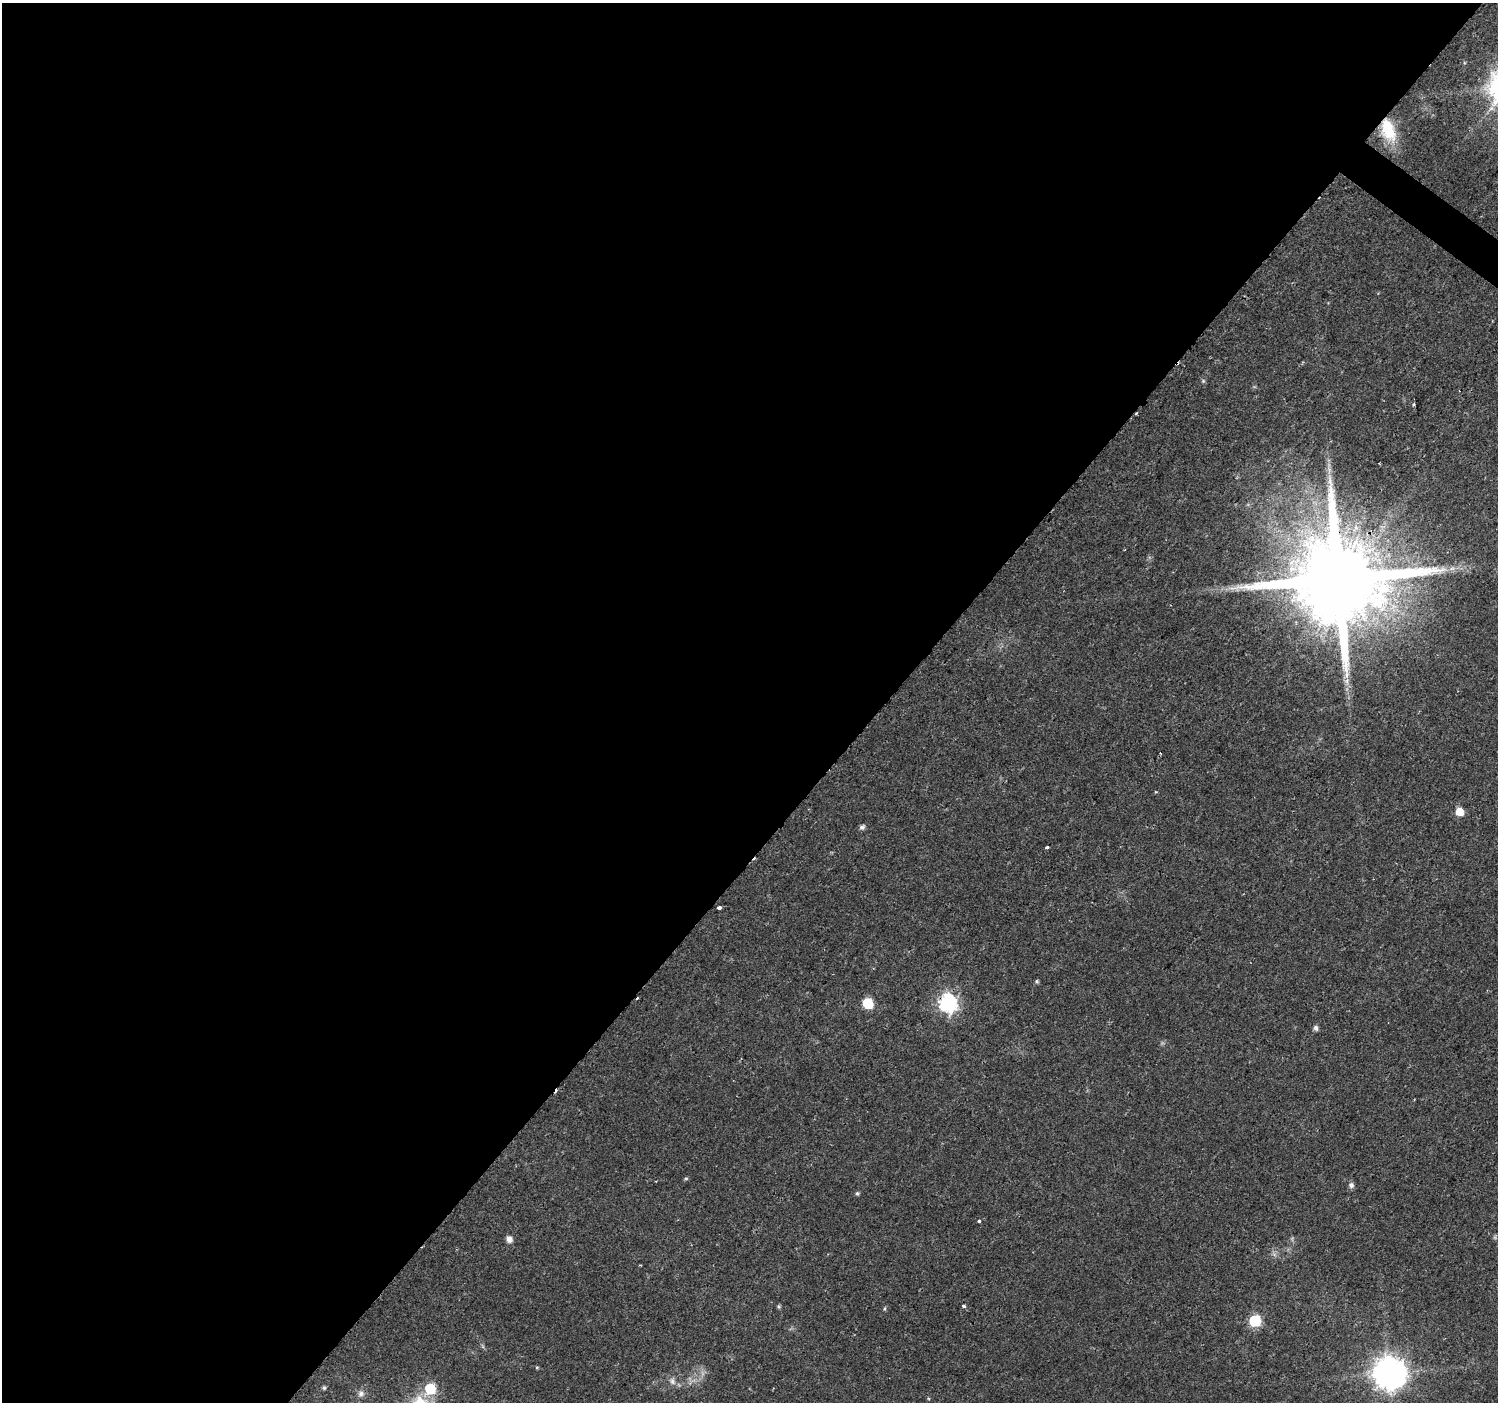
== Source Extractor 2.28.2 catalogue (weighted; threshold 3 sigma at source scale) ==
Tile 5 of 4 x 4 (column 1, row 2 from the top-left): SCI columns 1-1496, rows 2977-4376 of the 5992 x 6024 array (HDU 1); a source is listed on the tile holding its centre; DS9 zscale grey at full resolution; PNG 1500 x 1404 px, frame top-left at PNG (2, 3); no overlay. Shown black and unused: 59% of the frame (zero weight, under 2 of 3 exposures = <1% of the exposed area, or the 3 px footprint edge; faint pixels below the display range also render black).
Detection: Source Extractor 2.28.2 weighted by HDU 2 'WHT'; one run over the whole footprint, this tile lists its part. Background 0.0237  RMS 0.003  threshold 0.0134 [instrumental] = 3 sigma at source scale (4.5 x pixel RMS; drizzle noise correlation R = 1.50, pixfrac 1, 0.0396/0.0396 arcsec/px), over >= 5 px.
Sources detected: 37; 6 cosmic-ray / hot-pixel residue — not listed; the other 31 listed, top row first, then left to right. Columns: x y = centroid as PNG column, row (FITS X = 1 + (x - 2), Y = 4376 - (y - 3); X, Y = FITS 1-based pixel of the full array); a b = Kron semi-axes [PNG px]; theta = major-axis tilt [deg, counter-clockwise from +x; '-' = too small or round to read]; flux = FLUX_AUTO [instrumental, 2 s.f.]
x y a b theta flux
1388 130 30 16 -71 12
1203 381 5 5 - 0.46
1414 404 4 3 - 0.33
1329 470 9 4 -90 1.1
1355 527 7 6 - 1.7
1452 568 11 6 21 1.6
1338 579 25 21 43 7700
1347 681 7 4 -73 0.82
1459 812 6 6 - 5.7
862 827 7 6 - 0.89
1047 847 4 3 - 0.61
719 907 4 3 - 1.5
1037 981 6 4 -62 0.42
868 1003 6 6 - 18
948 1003 8 7 - 110
1316 1028 6 5 - 0.92
686 1178 5 4 - 0.39
1351 1185 7 6 - 1
857 1193 5 5 - 0.5
979 1221 3 3 - 1.5
509 1239 7 6 - 1.8
779 1306 5 5 - 0.45
964 1306 4 3 - 1.3
885 1309 6 3 81 0.36
1255 1321 7 6 - 27
537 1367 5 3 - 0.31
1389 1373 10 10 - 550
672 1381 11 7 -66 1.5
324 1388 5 5 - 0.48
430 1389 6 6 - 21
361 1393 9 8 - 1.4
Overlapping masked pixels (flux is a lower limit): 3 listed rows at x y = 1388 130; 1338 579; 948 1003